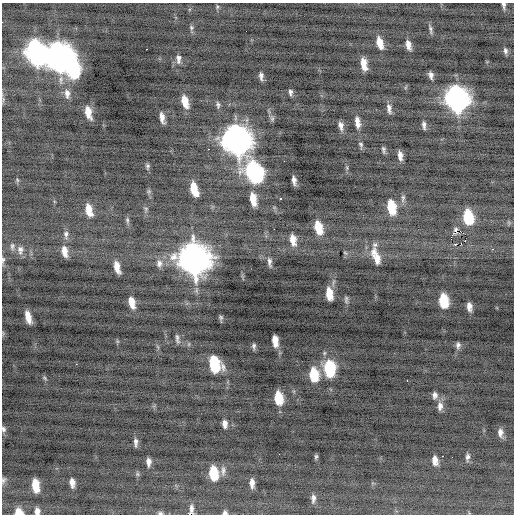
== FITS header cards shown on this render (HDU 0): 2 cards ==
NAXIS1  =                  512 / Axis length
NAXIS2  =                  512 / Axis length

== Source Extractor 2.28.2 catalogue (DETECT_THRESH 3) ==
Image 512 x 512 px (HDU 0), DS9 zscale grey, 1 PNG px = 1 image px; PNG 516 x 516 px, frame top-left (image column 1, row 512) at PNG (2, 3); no overlay
Background -0.313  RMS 0.81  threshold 2.43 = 3 sigma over >= 5 px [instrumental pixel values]
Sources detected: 119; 2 with non-positive FLUX_AUTO (blend fragments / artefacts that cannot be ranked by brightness) are not listed; the other 117 listed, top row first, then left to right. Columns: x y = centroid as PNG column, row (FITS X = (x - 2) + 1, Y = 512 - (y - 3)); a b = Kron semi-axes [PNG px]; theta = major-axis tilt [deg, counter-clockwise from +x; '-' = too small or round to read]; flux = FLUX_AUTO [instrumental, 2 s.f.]
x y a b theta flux
504 6 11 5 -83 160
217 7 7 5 -85 87
191 27 7 6 - 110
430 29 12 4 -81 150
380 43 12 6 -75 690
408 45 10 5 -76 370
146 49 2 2 - 480
505 51 9 5 -78 170
36 53 15 10 -73 26000
59 57 15 13 -78 51000
178 59 12 7 -89 270
364 64 11 5 -80 680
72 68 14 8 -80 7900
431 75 7 4 -76 220
261 76 8 4 -83 210
406 87 6 3 71 63
290 92 7 4 89 150
67 94 13 7 -84 360
3 99 9 3 85 94
457 99 14 10 -78 34000
185 101 12 6 -74 820
218 105 9 5 -84 140
389 108 12 6 -81 270
88 112 12 6 -76 800
162 118 10 4 -79 380
272 118 10 6 -90 130
357 122 14 6 -82 390
424 125 10 5 -85 180
341 126 8 5 -76 270
237 140 16 12 -73 59000
361 145 9 5 -75 140
208 149 2 2 - 280
383 149 8 4 -84 120
400 155 9 4 -81 320
147 166 7 5 -87 120
347 168 6 4 -73 72
254 172 15 11 -63 13000
17 180 6 4 -87 76
294 180 8 4 -80 250
194 189 12 6 -74 1200
149 191 7 5 -20 95
280 198 3 3 - 770
403 198 12 5 83 180
253 199 12 6 -80 850
391 207 12 7 -80 1900
146 209 7 5 80 120
89 210 12 6 -76 810
468 217 12 8 -81 2700
127 220 9 5 -77 130
509 223 6 5 - 88
318 227 13 7 -77 1400
274 229 2 2 - 530
66 234 12 7 88 250
451 237 3 2 - 2000
293 240 13 7 -80 610
465 241 2 2 - 54
455 244 3 2 - 200
461 244 3 2 - 180
375 245 12 7 69 220
12 246 11 7 88 200
492 249 3 2 - 480
20 250 12 9 87 350
65 251 13 7 -78 540
374 252 11 9 64 410
345 253 6 4 -23 81
194 259 16 12 -73 77000
377 259 16 9 -72 640
3 260 10 5 83 140
269 262 12 5 -83 220
159 263 12 10 -86 380
117 267 12 5 -76 630
329 294 11 6 -82 1100
346 299 10 5 -87 130
443 301 11 7 -83 2100
132 302 12 6 -76 700
469 307 9 5 -82 370
28 317 12 5 -75 630
221 317 8 5 -68 110
177 339 12 4 -80 170
117 341 6 4 -71 70
275 341 10 5 -84 690
458 345 9 6 -89 190
254 346 7 5 86 130
158 347 7 4 -71 87
76 364 2 2 - 160
214 364 12 8 -73 3800
329 368 12 8 -85 4100
314 375 12 8 -84 2100
44 378 7 5 -51 93
407 380 2 2 - 54
435 395 9 7 -87 240
278 398 11 7 -83 1700
440 406 12 7 86 350
225 424 9 6 -85 300
3 429 8 6 -76 160
500 433 10 6 -83 320
136 442 8 3 -88 180
279 454 2 2 - 28
442 456 3 2 - 140
316 457 6 4 82 98
467 457 10 5 86 190
435 460 9 5 -80 440
149 462 8 4 -88 260
223 471 14 6 89 240
213 473 11 7 -85 2100
137 474 6 5 - 92
3 480 9 5 71 130
72 483 8 5 -82 360
252 483 9 4 -86 330
35 485 11 6 -83 1200
313 498 9 5 89 220
191 508 9 4 -87 6.4
37 511 7 5 -86 270
18 512 7 6 - 840
160 513 6 4 0 110
225 513 5 5 - 150
189 514 2 2 - 1000
At the frame edge (FLAGS 8, measured only in part): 9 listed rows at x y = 504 6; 3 260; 3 429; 3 480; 37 511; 18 512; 160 513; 225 513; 189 514
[2 non-positive-flux detections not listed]